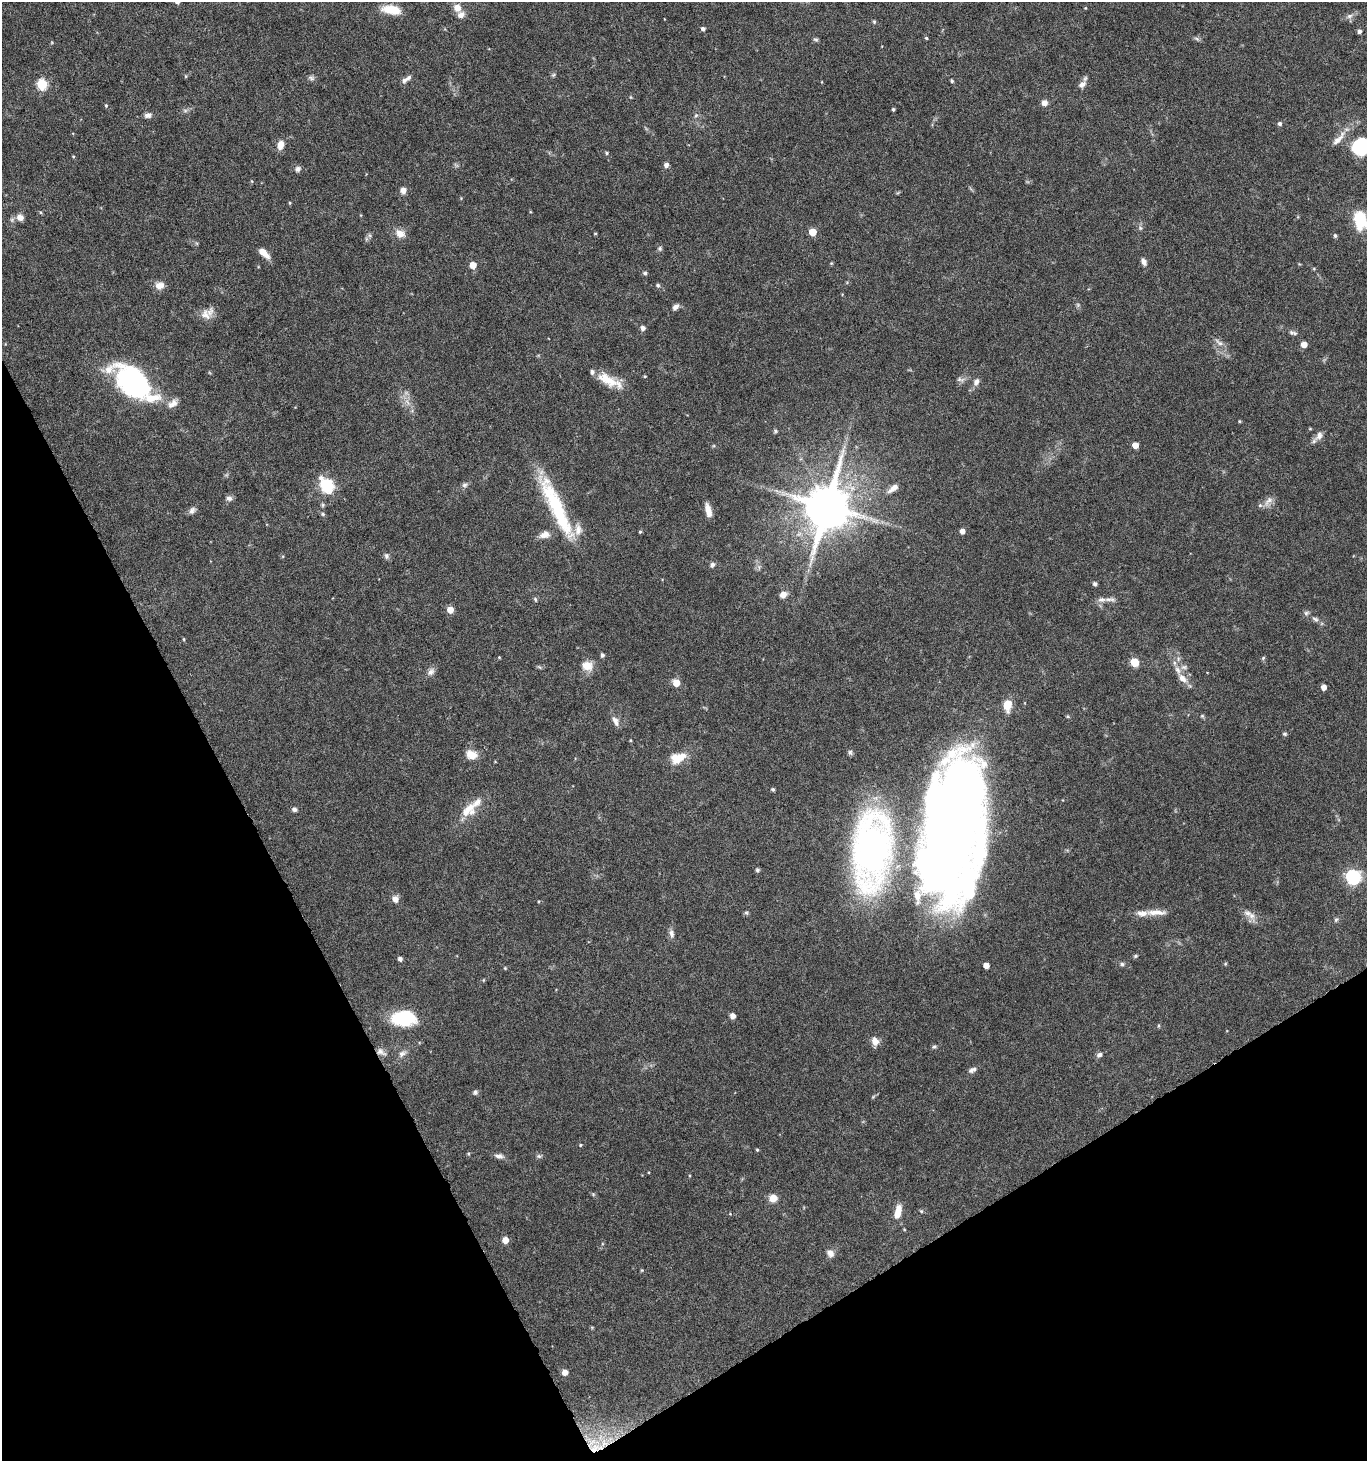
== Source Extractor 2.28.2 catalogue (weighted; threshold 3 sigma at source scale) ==
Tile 14 of 4 x 4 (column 2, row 4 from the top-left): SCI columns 1543-2907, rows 5-1463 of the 5751 x 5852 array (HDU 1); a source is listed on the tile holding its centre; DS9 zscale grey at full resolution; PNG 1369 x 1463 px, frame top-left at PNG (2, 2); no overlay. Shown black and unused: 26% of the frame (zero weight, under 5 of 10 exposures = <1% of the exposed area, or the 3 px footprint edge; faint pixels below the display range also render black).
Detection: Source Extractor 2.28.2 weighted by HDU 2 'WHT'; one run over the whole footprint, this tile lists its part. Background 0.0317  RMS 0.0015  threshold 0.00604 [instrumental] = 3 sigma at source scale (4.09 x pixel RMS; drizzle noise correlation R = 1.36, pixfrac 0.8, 0.0396/0.0396 arcsec/px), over >= 5 px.
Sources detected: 168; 1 too faint to see at this stretch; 2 inside a brighter object's white glare — not listed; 11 inside a brighter listed object's ellipse — not listed separately; the other 154 listed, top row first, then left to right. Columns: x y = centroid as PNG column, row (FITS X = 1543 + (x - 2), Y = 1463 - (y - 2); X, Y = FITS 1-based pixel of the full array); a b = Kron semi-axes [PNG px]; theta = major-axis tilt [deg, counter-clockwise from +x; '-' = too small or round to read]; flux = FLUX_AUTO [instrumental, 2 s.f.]
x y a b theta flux
457 8 12 10 -61 1.1
1085 8 4 3 - 0.11
392 10 19 8 -9 3
1349 16 8 6 17 0.48
874 22 6 4 -70 0.19
703 29 5 4 - 0.37
1359 31 5 4 - 0.4
926 38 5 4 - 0.16
1197 39 9 4 -35 0.29
816 40 7 5 -17 0.23
553 75 6 4 44 0.21
311 78 10 6 -9 0.36
404 80 10 6 31 0.49
952 81 4 3 - 0.21
42 84 6 5 - 8.8
1082 84 12 7 36 0.7
1044 103 7 6 - 0.74
106 105 5 4 - 0.17
893 109 3 3 - 0.2
185 111 7 4 0 0.29
148 115 9 6 10 0.54
696 115 6 4 45 0.23
1280 124 5 5 - 0.33
1338 139 28 8 50 1.5
280 145 10 7 75 1.3
1361 147 19 17 33 7.5
606 153 5 4 - 0.2
73 156 4 3 - 0.12
666 165 6 5 - 0.49
298 169 6 6 - 0.51
403 190 7 7 - 0.81
461 198 4 4 - 0.11
290 203 5 3 - 0.13
40 212 5 3 - 0.14
20 217 8 8 - 0.97
1360 220 22 14 -78 4.6
1140 228 6 5 - 0.28
812 232 5 5 - 2.5
595 233 5 3 - 0.11
400 234 13 10 -28 1.2
1335 236 5 5 - 0.26
660 248 6 6 - 0.27
264 253 13 6 -44 1.5
1144 262 8 6 -62 0.61
831 263 5 4 - 0.13
473 265 5 5 - 1.8
645 273 5 4 - 0.26
658 285 6 5 - 0.23
159 286 12 9 9 1.1
1078 305 6 5 - 0.24
675 307 8 6 41 0.55
205 314 17 12 -62 1.3
643 328 5 5 - 0.55
1291 333 8 6 -39 0.41
1219 342 15 6 -37 0.67
1304 344 5 5 - 1.4
645 376 5 3 - 0.12
960 379 12 6 -10 0.48
609 380 33 11 -27 2.9
127 381 55 22 -52 16
976 382 10 7 63 0.67
407 402 12 5 -68 0.75
173 403 16 9 38 0.98
1239 421 4 3 - 0.15
1310 429 5 3 - 0.12
775 431 6 5 - 0.21
1319 436 14 8 56 0.84
1135 445 5 5 - 1.4
465 485 8 7 - 0.39
327 486 8 6 -57 18
893 488 15 7 38 0.92
229 498 9 7 1 0.48
1268 501 16 7 46 0.83
555 503 86 17 -62 11
827 506 14 11 74 730
192 510 10 7 57 0.52
708 510 15 6 -75 1.3
323 514 6 5 - 0.21
962 531 5 5 - 0.8
640 532 4 4 - 0.17
545 534 13 9 19 1.1
386 556 8 6 83 0.36
713 564 7 6 - 0.39
1095 584 5 4 - 0.32
783 595 9 7 32 0.96
535 599 7 4 -72 0.23
1109 599 20 6 -1 0.76
450 610 5 5 - 1.6
1306 613 7 6 - 0.32
1315 619 9 5 -25 0.44
184 639 5 3 - 0.13
602 655 5 4 - 0.33
499 657 4 3 - 0.11
1263 658 6 3 46 0.17
1178 659 7 4 73 0.28
1135 662 5 5 - 4.4
587 666 14 12 -13 1.6
539 667 7 4 -34 0.19
1184 667 9 6 9 0.45
431 672 12 8 49 0.64
1182 678 15 8 -48 1.3
676 683 6 5 - 2
1324 687 5 4 - 1
1007 705 10 7 86 2.8
1202 716 6 5 - 0.2
615 721 14 8 -66 0.82
1285 734 6 5 - 0.23
850 752 8 6 -76 0.3
472 755 14 10 -22 1.6
678 758 20 12 21 2.5
773 789 4 4 - 0.22
294 809 6 6 - 0.35
468 810 23 16 41 2.6
952 825 134 54 84 200
872 850 60 29 86 68
757 870 5 5 - 0.28
1353 877 6 6 - 31
395 899 9 7 -63 0.83
746 912 6 4 0 0.2
1156 912 29 7 1 1.5
1247 913 13 8 -18 0.91
1336 920 7 5 66 0.25
671 934 12 6 -79 0.57
1135 956 5 4 - 0.22
400 959 5 4 - 0.43
1122 964 6 5 - 0.29
1225 964 5 4 - 0.16
986 965 5 4 - 1.1
505 968 5 3 - 0.14
483 980 5 3 - 0.12
733 1016 5 4 - 0.97
404 1018 26 16 1 6.8
1158 1026 5 3 - 0.15
875 1041 10 8 -70 1
934 1047 6 5 - 0.23
381 1052 14 8 -29 0.69
402 1054 12 7 28 0.63
1099 1055 8 6 24 0.48
972 1070 11 6 25 0.52
475 1092 7 6 - 0.3
580 1145 4 4 - 0.14
757 1150 4 4 - 0.16
468 1154 5 4 - 0.16
499 1156 12 6 -9 0.56
539 1156 7 5 -21 0.29
593 1194 5 5 - 0.16
773 1198 6 6 - 1.9
921 1211 5 4 - 0.19
898 1212 17 8 77 1.7
730 1214 3 3 - 0.12
505 1240 5 5 - 1.5
830 1253 10 8 -42 0.78
565 1372 5 5 - 1.2
595 1448 14 9 53 1.8
Overlapping masked pixels (flux is a lower limit): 2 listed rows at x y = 381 1052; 595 1448
Isophote crosses this tile's border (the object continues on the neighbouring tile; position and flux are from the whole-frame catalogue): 2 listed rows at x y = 1361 147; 1360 220